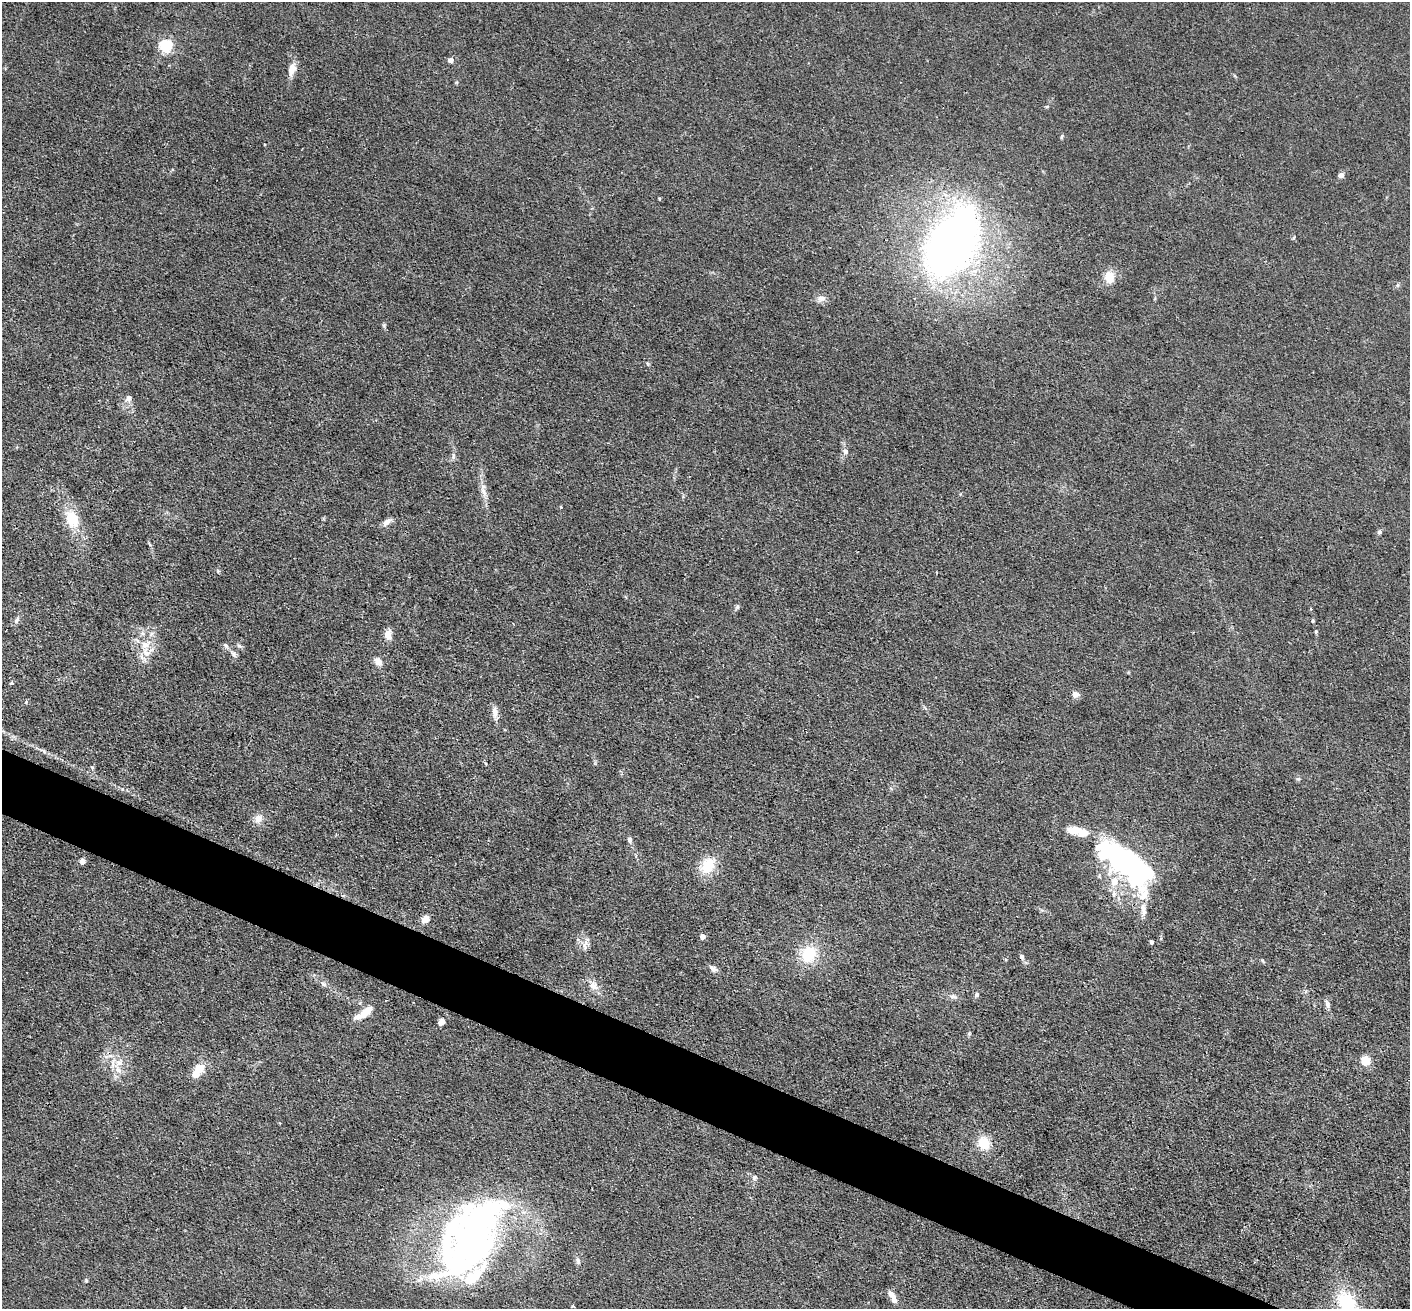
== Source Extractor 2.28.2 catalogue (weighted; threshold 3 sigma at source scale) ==
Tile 6 of 4 x 4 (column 2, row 2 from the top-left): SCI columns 1410-2817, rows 2892-4198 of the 5635 x 5648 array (HDU 1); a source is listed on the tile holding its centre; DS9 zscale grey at full resolution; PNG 1412 x 1311 px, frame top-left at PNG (2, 2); no overlay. Shown black and unused: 4% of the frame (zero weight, under 3 of 4 exposures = <1% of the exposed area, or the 3 px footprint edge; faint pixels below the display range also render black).
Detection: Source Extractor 2.28.2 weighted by HDU 2 'WHT'; one run over the whole footprint, this tile lists its part. Background 0.016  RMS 0.003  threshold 0.0135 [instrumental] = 3 sigma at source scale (4.5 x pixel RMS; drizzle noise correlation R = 1.50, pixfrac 1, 0.05/0.05 arcsec/px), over >= 5 px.
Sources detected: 81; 8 inside a brighter object's white glare — not listed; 5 inside a brighter listed object's ellipse — not listed separately; the other 68 listed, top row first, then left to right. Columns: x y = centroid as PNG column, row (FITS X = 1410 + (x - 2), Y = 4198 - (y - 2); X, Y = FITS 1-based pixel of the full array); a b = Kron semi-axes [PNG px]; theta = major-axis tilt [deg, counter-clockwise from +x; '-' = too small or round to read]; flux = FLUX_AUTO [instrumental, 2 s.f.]
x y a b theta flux
166 46 5 5 - 55
450 60 6 6 - 1.3
292 69 20 9 72 2.7
1047 107 5 3 - 0.34
1062 136 7 3 71 0.39
1341 175 7 6 - 1.1
951 243 55 36 66 200
1109 277 12 10 81 4.9
1398 285 6 4 71 0.44
821 298 13 8 3 1.8
384 325 6 4 73 0.45
648 364 6 4 -71 0.38
129 398 8 7 - 1.4
845 452 7 7 - 0.98
453 456 10 4 90 0.8
483 491 16 6 -67 2.1
561 507 5 3 - 0.25
72 519 19 13 -69 9
387 522 15 7 40 1.5
1379 532 5 4 - 0.82
737 607 7 4 72 0.52
17 620 10 5 59 0.89
1313 621 5 4 - 0.46
1316 631 5 4 - 0.42
142 633 7 4 -71 0.72
388 635 12 8 -88 2.7
226 645 8 5 -46 0.8
239 646 8 5 -52 0.66
146 652 16 11 -51 3.9
233 654 11 6 -50 1.2
378 662 8 6 -52 2.8
11 683 3 3 - 1.3
1075 694 9 8 - 1.4
495 712 14 8 -88 2.2
258 818 11 10 - 2.5
1076 830 28 11 -1 5.3
630 840 7 6 - 0.86
82 861 4 4 - 3
1127 861 40 17 -42 130
708 865 21 15 57 7.9
1114 882 12 9 79 3.8
1114 894 9 6 80 1.4
1143 910 20 7 -85 2.3
425 919 8 7 - 2.5
702 936 4 4 - 2.5
1151 942 4 3 - 0.74
585 947 13 5 -66 1.3
809 954 19 16 72 11
1022 957 7 5 -64 0.9
1263 961 6 3 -70 0.33
713 969 12 7 -42 1.3
323 984 9 5 -27 0.87
594 985 15 11 -45 2.7
977 995 7 6 - 0.7
953 997 10 7 -12 1.2
1328 1004 10 6 -79 1.1
364 1013 23 8 35 5
441 1022 8 6 42 1.9
1365 1061 5 5 - 18
118 1070 11 8 -51 2.6
195 1074 6 5 - 4.7
984 1143 14 12 -64 6.7
754 1178 8 6 58 0.82
472 1235 82 34 56 110
578 1261 10 6 -68 0.96
86 1280 5 4 - 0.37
893 1297 17 6 -62 2.2
1347 1304 28 17 -68 19
Overlapping masked pixels (flux is a lower limit): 2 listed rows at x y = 1127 861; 472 1235
Isophote crosses this tile's border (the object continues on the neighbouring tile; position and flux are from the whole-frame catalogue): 1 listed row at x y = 1347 1304
Unlisted compact peaks at least as high as the median listed source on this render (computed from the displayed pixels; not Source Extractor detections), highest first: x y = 1298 779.